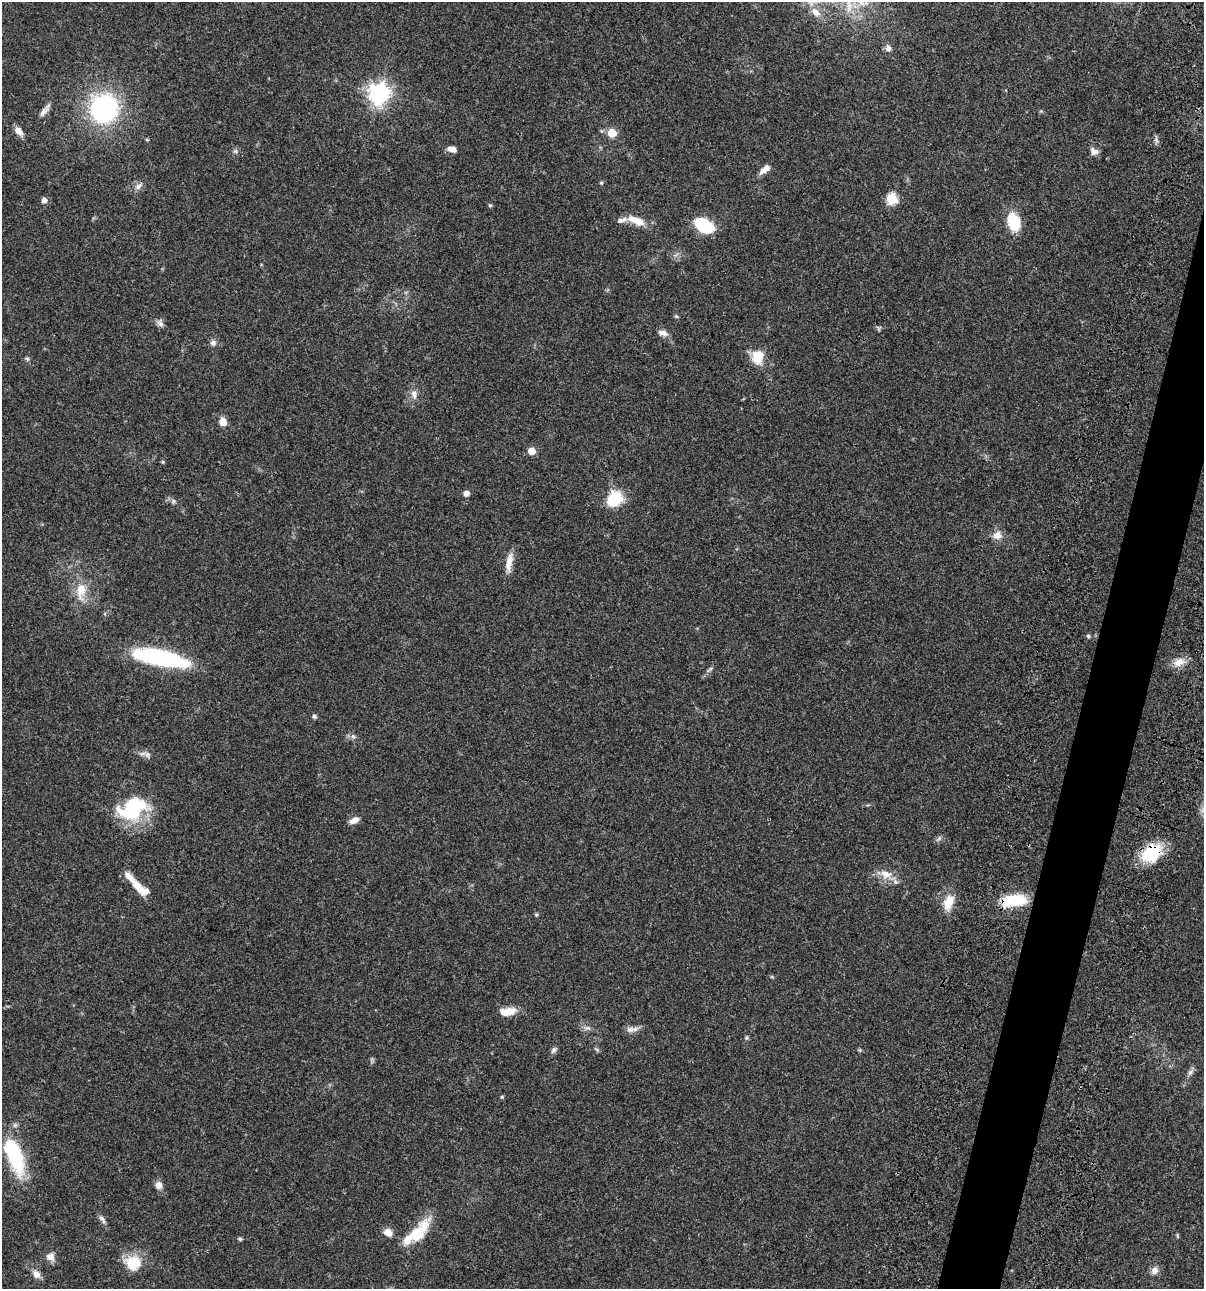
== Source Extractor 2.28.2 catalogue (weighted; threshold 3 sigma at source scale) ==
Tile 10 of 4 x 4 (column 2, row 3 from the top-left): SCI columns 1438-2639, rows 1408-2694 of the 5404 x 5387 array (HDU 1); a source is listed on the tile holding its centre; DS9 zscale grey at full resolution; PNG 1206 x 1291 px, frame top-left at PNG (2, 2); no overlay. Shown black and unused: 4% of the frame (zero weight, under 3 of 4 exposures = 9% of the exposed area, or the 3 px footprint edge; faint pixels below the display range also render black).
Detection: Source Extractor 2.28.2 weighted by HDU 2 'WHT'; one run over the whole footprint, this tile lists its part. Background 0.0476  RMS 0.0054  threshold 0.0241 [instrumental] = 3 sigma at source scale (4.5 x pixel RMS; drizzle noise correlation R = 1.50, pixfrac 1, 0.05/0.05 arcsec/px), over >= 5 px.
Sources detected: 76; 7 inside a brighter listed object's ellipse — not listed separately; the other 69 listed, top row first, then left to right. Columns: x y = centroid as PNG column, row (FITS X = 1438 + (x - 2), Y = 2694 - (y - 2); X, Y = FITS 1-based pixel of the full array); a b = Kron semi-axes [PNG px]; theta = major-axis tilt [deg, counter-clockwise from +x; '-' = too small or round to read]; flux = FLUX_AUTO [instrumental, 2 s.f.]
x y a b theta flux
815 12 15 9 -39 4.7
888 48 9 8 - 2
379 94 8 7 - 300
104 108 24 23 - 80
45 110 19 6 53 2.5
19 131 13 7 -49 3.3
612 133 5 5 - 16
147 140 5 3 - 0.49
452 149 10 6 -14 3
235 151 7 4 -1 0.89
1094 151 11 8 -29 2.6
763 170 12 7 48 2.9
601 183 5 4 - 0.61
138 186 10 6 45 2.1
892 199 6 6 - 33
44 200 5 5 - 2.7
490 205 5 4 - 0.69
636 221 22 8 -24 7.8
1014 222 18 12 -72 16
704 225 17 11 -31 29
676 316 6 4 -42 0.7
160 323 12 6 -62 1.9
663 333 14 7 -17 2.5
213 343 8 8 - 1.7
758 357 19 15 75 8.6
27 359 6 5 - 0.87
414 394 12 8 -74 2.9
223 421 9 7 -74 4.8
531 451 5 5 - 7.5
163 462 5 4 - 0.55
466 493 5 5 - 3
615 499 15 12 47 19
173 501 6 5 - 0.98
997 535 12 10 16 4
509 562 22 9 78 5.4
81 590 24 12 83 9.5
1088 636 5 5 - 0.81
161 658 49 13 -12 75
1179 662 16 10 19 5
314 716 6 5 - 1
353 736 7 4 -55 1.1
142 754 10 5 1 1.8
134 807 33 26 57 32
354 820 12 7 26 3.2
939 838 7 5 47 1.1
1151 853 22 15 32 26
886 874 17 11 -14 6.3
138 887 27 9 -51 7.8
1014 900 25 11 5 22
949 902 20 11 70 8.4
509 1011 17 10 4 5.9
587 1028 9 4 -8 1.4
630 1030 12 8 11 2.6
746 1038 6 5 - 0.75
596 1049 6 4 -19 0.73
553 1050 10 6 58 1.5
1190 1072 9 6 28 1.5
502 1097 5 3 - 0.52
14 1155 44 17 -69 36
159 1185 9 8 - 3
102 1219 13 5 -54 1.8
388 1232 11 8 -32 3.7
417 1234 36 14 48 17
1177 1235 6 4 -72 0.55
240 1239 6 4 -15 0.81
50 1257 11 10 - 3.3
133 1263 7 6 - 39
1154 1271 11 9 66 2.6
36 1274 10 8 -50 3.4
Overlapping masked pixels (flux is a lower limit): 2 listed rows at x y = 1151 853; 1014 900
Isophote crosses this tile's border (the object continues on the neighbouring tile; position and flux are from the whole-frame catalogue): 1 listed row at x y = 815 12